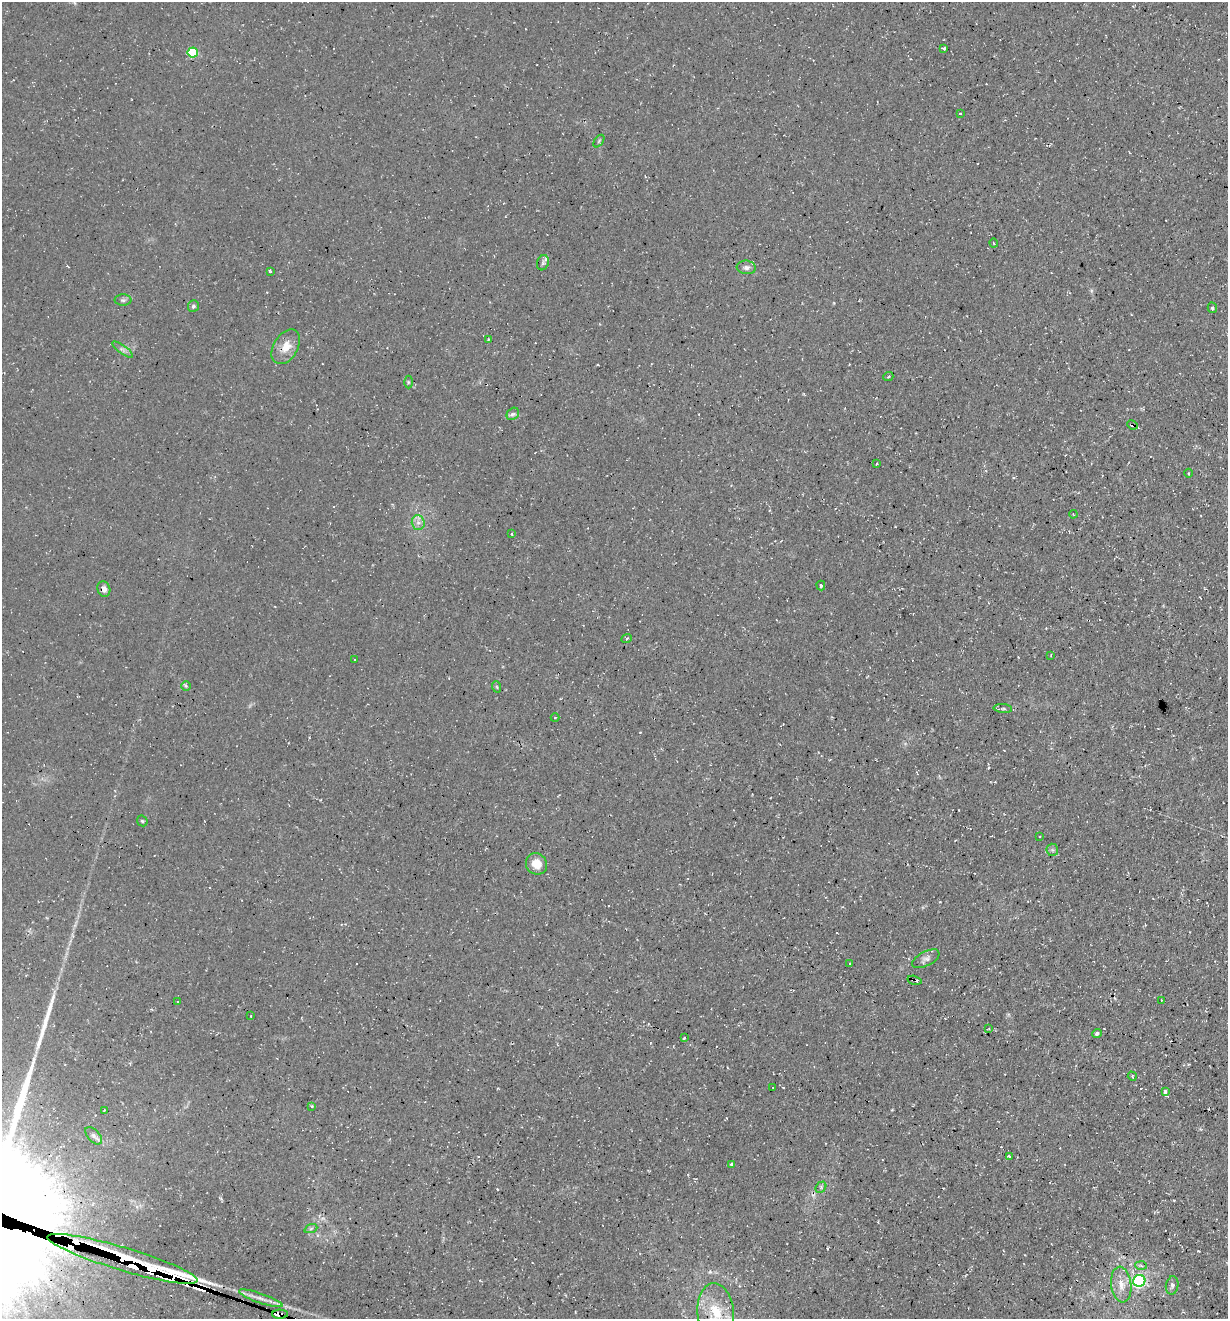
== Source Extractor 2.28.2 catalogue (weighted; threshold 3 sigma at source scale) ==
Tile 6 of 4 x 4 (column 2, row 2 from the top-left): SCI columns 1361-2586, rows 2638-3954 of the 5290 x 5272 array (HDU 1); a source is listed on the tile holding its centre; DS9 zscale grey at full resolution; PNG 1230 x 1321 px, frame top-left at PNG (2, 2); each listed source drawn as its Kron ellipse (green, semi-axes under 4 px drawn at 4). Shown black and unused: <1% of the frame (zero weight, under 3 of 4 exposures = <1% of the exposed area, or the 3 px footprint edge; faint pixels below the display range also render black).
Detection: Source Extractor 2.28.2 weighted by HDU 2 'WHT'; one run over the whole footprint, this tile lists its part. Background 0.0861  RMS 0.0059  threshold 0.0264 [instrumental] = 3 sigma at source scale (4.5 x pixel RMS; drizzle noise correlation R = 1.50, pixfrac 1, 0.05/0.05 arcsec/px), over >= 5 px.
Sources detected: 81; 11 cosmic-ray / hot-pixel residue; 1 long thin detection or spike segment (spike, bleed or trail) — neither listed nor drawn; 6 inside a brighter listed object's ellipse — not listed separately; the other 63 listed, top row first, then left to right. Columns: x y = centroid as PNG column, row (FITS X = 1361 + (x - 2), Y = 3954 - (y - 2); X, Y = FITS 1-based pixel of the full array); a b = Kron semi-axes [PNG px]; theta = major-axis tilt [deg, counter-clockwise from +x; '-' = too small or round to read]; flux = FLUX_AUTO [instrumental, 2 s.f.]
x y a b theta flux
944 49 3 3 - 19
193 52 5 5 - 36
960 113 3 3 - 0.71
599 141 7 3 54 0.78
994 243 4 3 - 0.48
543 263 8 5 70 1.4
746 267 9 7 -6 2.4
270 272 4 2 - 1
123 300 8 5 0 1.4
193 306 6 5 - 1.2
1212 308 5 4 - 1
488 339 3 2 - 0.39
286 347 19 12 59 8.4
123 349 12 3 -36 1.8
888 377 5 3 - 0.62
408 382 6 4 -90 0.86
513 414 7 5 43 1.5
1132 425 5 3 - 12
877 464 3 2 - 0.88
1189 473 4 3 - 0.53
1073 514 4 3 - 0.45
418 523 7 6 - 2.6
512 534 3 2 - 0.49
821 586 5 3 - 0.93
104 589 8 6 -70 2.7
627 638 5 3 - 0.61
1051 655 3 2 - 0.4
355 659 3 2 - 0.64
186 686 5 5 - 0.9
497 687 6 3 -71 0.62
1003 709 9 3 -4 0.96
555 718 4 3 - 0.39
142 821 6 5 - 0.92
1040 837 4 3 - 0.45
1052 850 6 6 - 1.1
536 864 11 10 - 7.7
926 959 15 7 27 2.8
850 964 3 2 - 0.37
915 980 7 2 -14 2.2
1161 1000 3 2 - 0.44
178 1002 4 3 - 0.59
251 1016 3 2 - 0.34
989 1028 3 2 - 0.85
1097 1034 5 4 - 1.6
684 1038 3 3 - 0.78
1132 1076 5 3 - 0.61
773 1088 3 2 - 0.47
1165 1091 3 3 - 2
312 1106 3 3 - 0.49
104 1110 3 2 - 0.58
94 1136 10 6 -47 1.9
1009 1156 4 3 - 1.8
732 1165 4 4 - 1.6
821 1187 6 4 49 1
311 1228 7 4 20 1.1
122 1259 78 11 -17 3800
1141 1266 6 4 -4 0.83
1139 1281 6 6 - 90
1121 1285 18 10 -83 7.3
1172 1285 9 6 79 1.7
261 1298 23 5 -19 4.1
716 1313 29 18 -84 20
280 1314 7 4 -1 170
Overlapping masked pixels (flux is a lower limit): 5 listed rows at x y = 1132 425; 915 980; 122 1259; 1139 1281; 280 1314
Isophote crosses this tile's border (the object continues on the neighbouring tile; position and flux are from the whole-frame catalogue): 1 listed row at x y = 716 1313
Unlisted compact peaks at least as high as the median listed source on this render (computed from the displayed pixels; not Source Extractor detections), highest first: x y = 1198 1251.